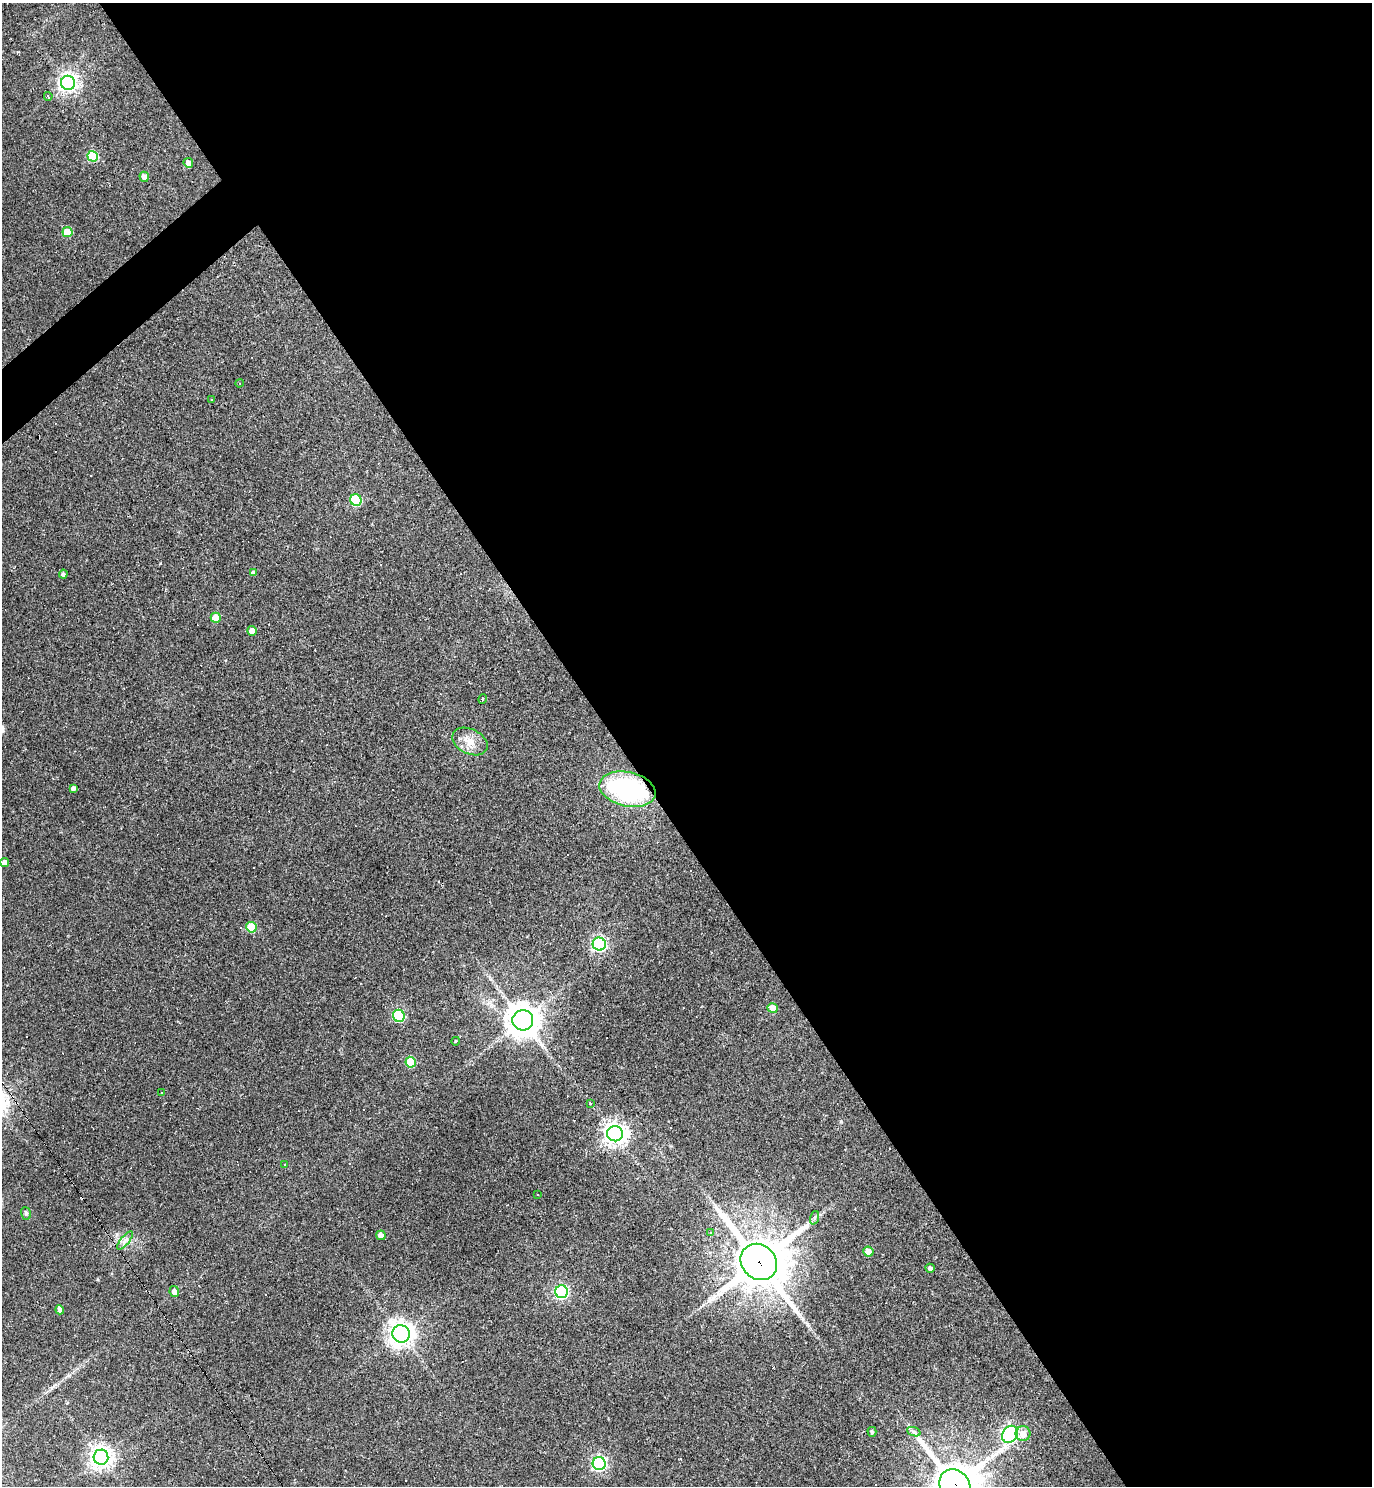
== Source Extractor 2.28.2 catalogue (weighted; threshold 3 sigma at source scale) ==
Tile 8 of 4 x 4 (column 4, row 2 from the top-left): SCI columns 4266-5635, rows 2967-4450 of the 5928 x 5933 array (HDU 1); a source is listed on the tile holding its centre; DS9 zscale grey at full resolution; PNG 1374 x 1488 px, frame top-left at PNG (2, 3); each listed source drawn as its Kron ellipse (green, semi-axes under 4 px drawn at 4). Shown black and unused: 56% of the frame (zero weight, under 2 of 3 exposures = <1% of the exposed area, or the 3 px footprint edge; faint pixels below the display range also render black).
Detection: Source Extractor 2.28.2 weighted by HDU 2 'WHT'; one run over the whole footprint, this tile lists its part. Background 0.103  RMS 0.0068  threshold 0.0304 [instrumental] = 3 sigma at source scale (4.5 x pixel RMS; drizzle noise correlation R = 1.50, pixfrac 1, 0.05/0.05 arcsec/px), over >= 5 px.
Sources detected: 77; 1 inside a brighter object's white glare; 26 cosmic-ray / hot-pixel residue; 1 long thin detection or spike segment (spike, bleed or trail) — neither listed nor drawn; the other 49 listed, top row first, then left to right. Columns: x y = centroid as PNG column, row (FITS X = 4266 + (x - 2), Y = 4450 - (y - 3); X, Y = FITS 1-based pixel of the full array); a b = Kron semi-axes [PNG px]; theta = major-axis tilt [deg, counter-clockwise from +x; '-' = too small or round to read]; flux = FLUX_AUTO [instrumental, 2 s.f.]
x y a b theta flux
68 83 7 7 - 350
48 96 4 3 - 1.6
93 156 5 5 - 36
188 163 5 4 - 4
144 177 5 4 - 3.8
67 232 5 5 - 16
239 383 4 3 - 0.48
211 400 3 3 - 0.67
356 500 6 5 - 50
254 573 4 4 - 2.7
63 574 4 4 - 1.9
216 618 5 5 - 15
252 631 5 4 - 6.1
483 699 5 3 - 0.63
470 741 19 12 -27 9
73 788 4 3 - 2.1
627 789 28 17 -12 91
5 863 4 4 - 3.9
251 927 5 5 - 27
599 944 7 6 - 160
773 1008 5 5 - 11
399 1016 6 6 - 67
523 1020 10 10 - 1000
456 1041 4 3 - 0.67
411 1062 5 5 - 31
161 1093 3 2 - 0.5
590 1104 3 2 - 1.3
615 1134 8 7 - 530
285 1165 3 2 - 0.44
538 1194 3 2 - 0.56
26 1213 6 5 - 1.1
814 1218 7 4 71 1.3
711 1232 3 2 - 0.44
381 1235 5 4 - 3.2
125 1241 11 3 50 1.9
868 1252 5 5 - 7.7
759 1262 19 17 -45 3200
930 1268 4 4 - 1.8
174 1291 5 4 - 4.7
562 1292 6 6 - 130
60 1310 5 4 - 2.7
401 1334 9 8 - 580
872 1432 5 4 - 1.6
914 1432 7 4 -19 1.5
1010 1434 9 7 57 220
1023 1434 7 7 - 6.2
101 1457 7 7 - 500
599 1464 6 6 - 170
955 1485 17 14 -49 2500
Overlapping masked pixels (flux is a lower limit): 3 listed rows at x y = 627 789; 759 1262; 955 1485
Isophote crosses this tile's border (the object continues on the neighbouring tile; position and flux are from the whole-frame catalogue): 1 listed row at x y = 955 1485
Unlisted compact peaks at least as high as the median listed source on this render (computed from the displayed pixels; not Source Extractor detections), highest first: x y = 160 563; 97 1279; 18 52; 808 1325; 51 1388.